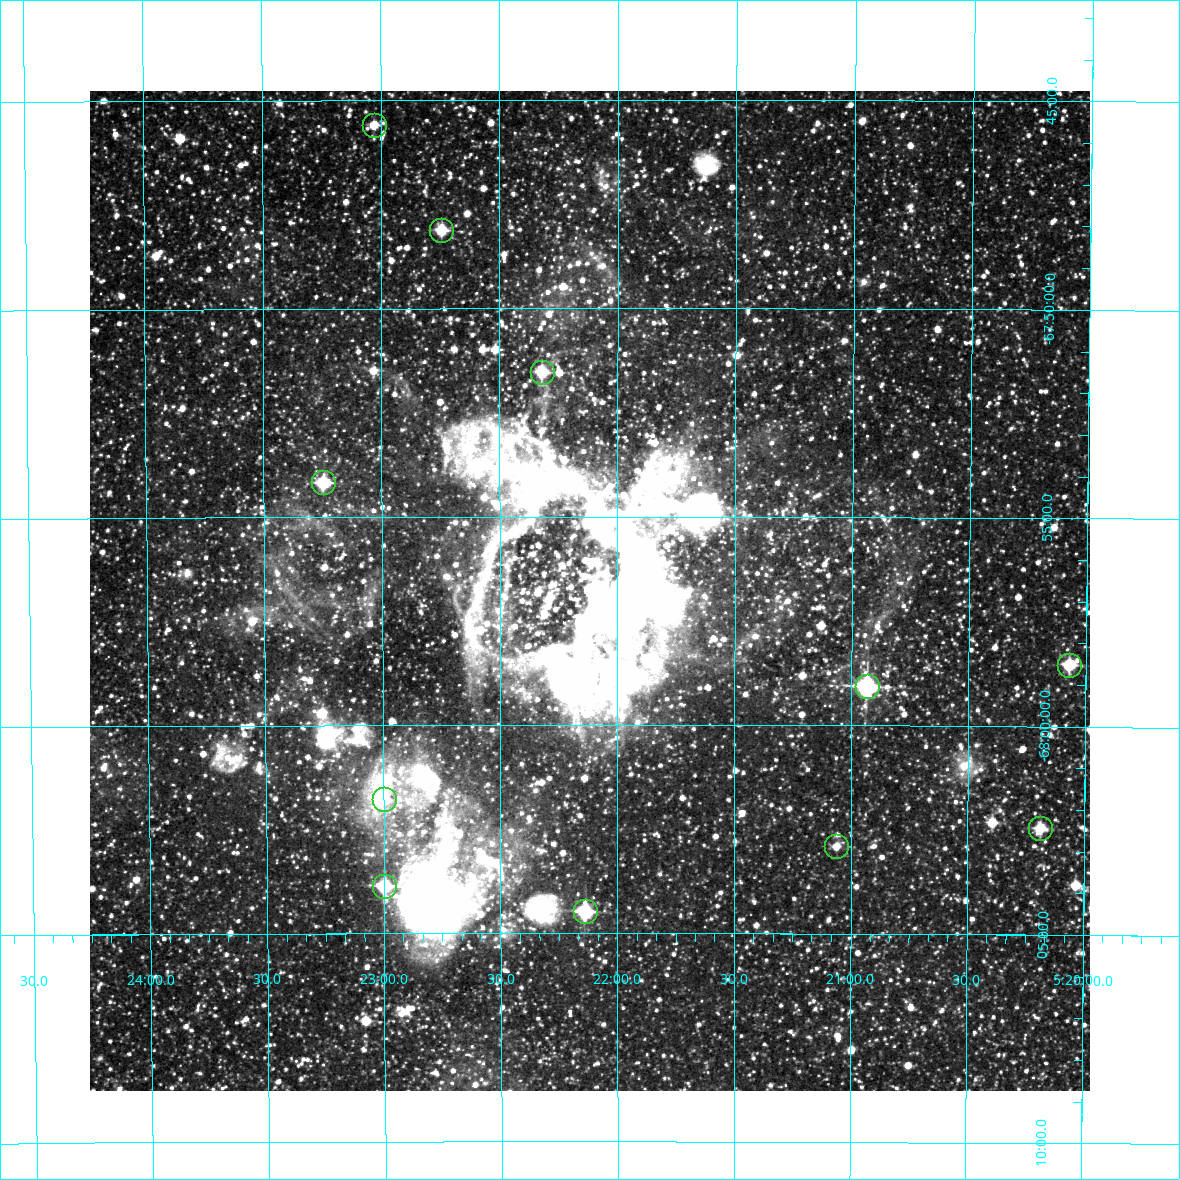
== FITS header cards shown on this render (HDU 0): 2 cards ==
NAXIS1  =                 1000 / Width of image
NAXIS2  =                 1000 / Height of image

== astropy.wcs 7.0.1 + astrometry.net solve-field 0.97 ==
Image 1000 x 1000 px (HDU 0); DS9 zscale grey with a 90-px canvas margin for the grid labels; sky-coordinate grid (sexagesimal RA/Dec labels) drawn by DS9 from the SOLVED WCS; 11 Tycho-2 reference stars matched to detected sources circled (green)
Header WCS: RA---TAN/DEC--TAN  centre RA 05:22:07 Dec -67:57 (80.53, -67.95 deg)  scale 1.44 arcsec/px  FOV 24.0' x 24.0'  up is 0 deg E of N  parity normal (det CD < 0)
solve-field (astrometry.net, Tycho-2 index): VERIFIED the header's WCS against the Tycho-2 star catalogue (11 matches, 0 conflicts) and refined it, rather than solving blind
Solved WCS: RA---TAN-SIP/DEC--TAN-SIP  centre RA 05:22:07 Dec -67:57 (80.53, -67.95 deg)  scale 1.44 arcsec/px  FOV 24.0' x 24.0'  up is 0 deg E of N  parity normal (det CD < 0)
The solver's refit moves the header's centre by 0.96 arcsec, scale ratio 0.9989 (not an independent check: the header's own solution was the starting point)
Tycho-2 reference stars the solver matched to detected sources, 11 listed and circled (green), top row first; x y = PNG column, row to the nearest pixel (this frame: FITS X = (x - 90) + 1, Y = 1000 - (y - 91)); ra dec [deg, ICRS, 3 dp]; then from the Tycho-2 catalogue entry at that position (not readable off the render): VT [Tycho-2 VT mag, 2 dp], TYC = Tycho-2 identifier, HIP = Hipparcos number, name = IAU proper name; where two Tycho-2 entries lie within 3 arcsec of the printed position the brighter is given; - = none
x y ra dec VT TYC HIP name
374 125 80.757 -67.760 12.37 9162-14-1 - -
441 230 80.686 -67.802 10.78 9162-875-1 - -
542 372 80.580 -67.859 11.20 9162-551-1 - -
323 482 80.813 -67.903 10.54 9162-209-1 - -
1069 665 80.018 -67.975 10.48 9162-755-1 - -
867 686 80.234 -67.984 8.62 9162-880-1 - -
384 799 80.749 -68.030 11.31 9162-453-1 - -
1040 828 80.047 -68.041 11.01 9162-200-1 - -
836 846 80.265 -68.048 12.30 9162-1038-1 - -
384 886 80.749 -68.064 9.70 9162-276-1 - -
585 911 80.535 -68.074 9.30 9162-61-1 - -